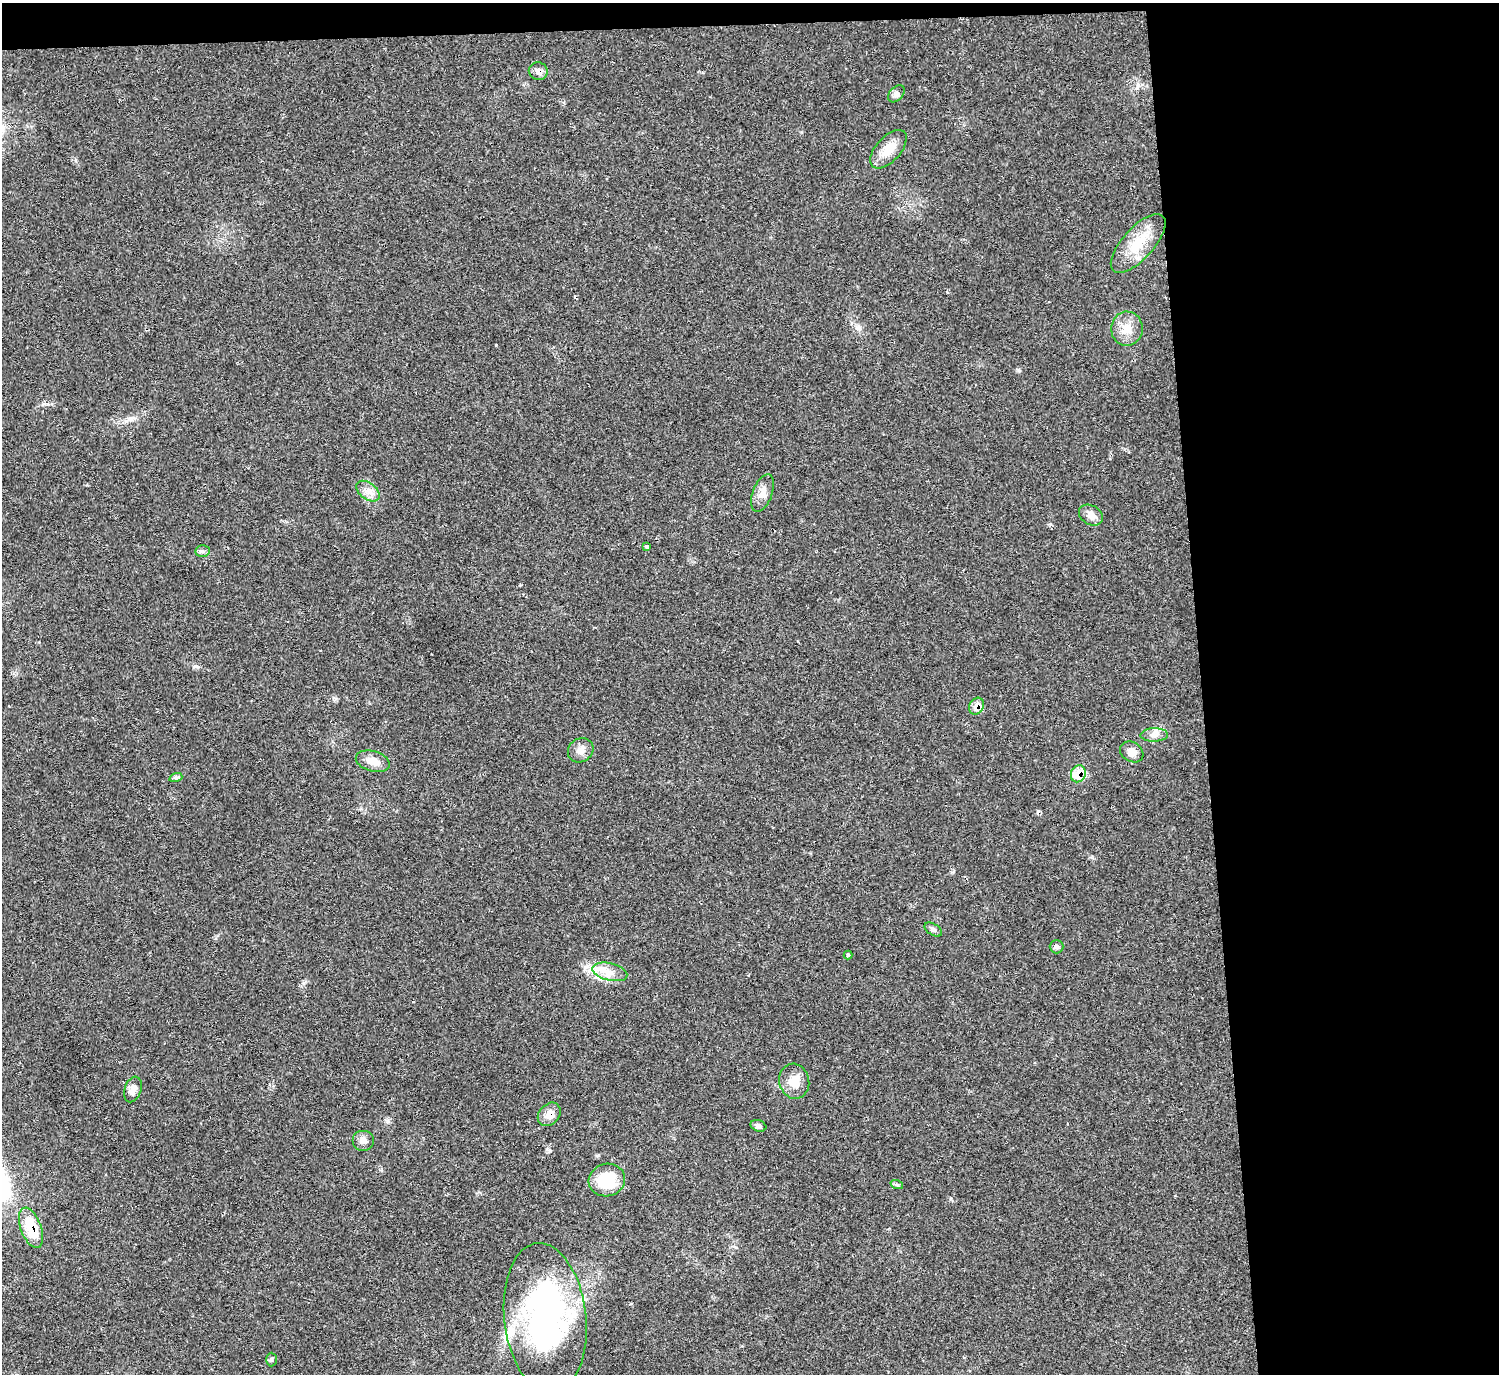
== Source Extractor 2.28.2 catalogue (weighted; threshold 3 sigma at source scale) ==
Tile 3 of 3 x 3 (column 3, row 1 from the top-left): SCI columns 2998-4494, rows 2974-4345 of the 4494 x 4475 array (HDU 1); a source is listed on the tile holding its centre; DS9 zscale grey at full resolution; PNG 1501 x 1376 px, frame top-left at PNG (2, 3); each listed source drawn as its Kron ellipse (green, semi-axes under 4 px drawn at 4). Shown black and unused: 21% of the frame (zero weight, under 2 of 3 exposures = <1% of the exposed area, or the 3 px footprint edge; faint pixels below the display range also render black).
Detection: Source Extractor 2.28.2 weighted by HDU 2 'WHT'; one run over the whole footprint, this tile lists its part. Background 0.0551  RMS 0.0067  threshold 0.0302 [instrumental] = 3 sigma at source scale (4.5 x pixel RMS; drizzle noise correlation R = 1.50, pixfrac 1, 0.05/0.05 arcsec/px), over >= 5 px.
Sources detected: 34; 1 inside a brighter object's white glare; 1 cosmic-ray / hot-pixel residue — neither listed nor drawn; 1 inside a brighter listed object's ellipse — not listed separately; the other 31 listed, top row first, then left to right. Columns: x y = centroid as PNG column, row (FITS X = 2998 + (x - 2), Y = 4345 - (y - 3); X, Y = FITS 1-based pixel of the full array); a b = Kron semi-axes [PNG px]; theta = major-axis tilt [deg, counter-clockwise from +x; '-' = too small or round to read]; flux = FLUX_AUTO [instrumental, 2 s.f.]
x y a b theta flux
538 71 9 8 - 3.8
896 94 10 6 46 2.5
888 149 23 12 48 12
1138 243 37 15 48 20
1127 329 17 16 - 10
368 491 13 8 -37 4.9
762 493 19 9 69 6.2
1091 515 13 9 -29 5.6
646 547 4 3 - 1.5
202 551 7 6 - 1.7
976 706 9 7 61 6.3
1154 735 14 6 1 3.8
581 750 13 11 36 4.9
1132 752 12 9 -31 5
373 761 17 10 -16 7.5
1078 774 9 7 66 15
176 777 7 4 18 1.1
933 930 9 5 -32 1.9
1056 947 7 6 - 1.5
848 955 4 3 - 2.8
610 972 18 8 -14 7.4
794 1081 18 15 -76 10
133 1089 13 8 73 4.8
549 1114 13 10 47 6.5
758 1126 8 5 -20 1.7
363 1140 11 10 - 4.1
607 1180 18 16 15 29
897 1185 6 4 -19 1
31 1228 21 10 -70 22
545 1318 75 41 -84 190
271 1360 7 5 90 1.2
Overlapping masked pixels (flux is a lower limit): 5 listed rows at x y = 538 71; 976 706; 1078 774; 549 1114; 31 1228
Unlisted compact peaks at least as high as the median listed source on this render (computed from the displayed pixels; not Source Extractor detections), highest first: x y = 550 1151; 1018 370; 196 666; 131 419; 1050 524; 951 1198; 520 585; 801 132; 336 699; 387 1121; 47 404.